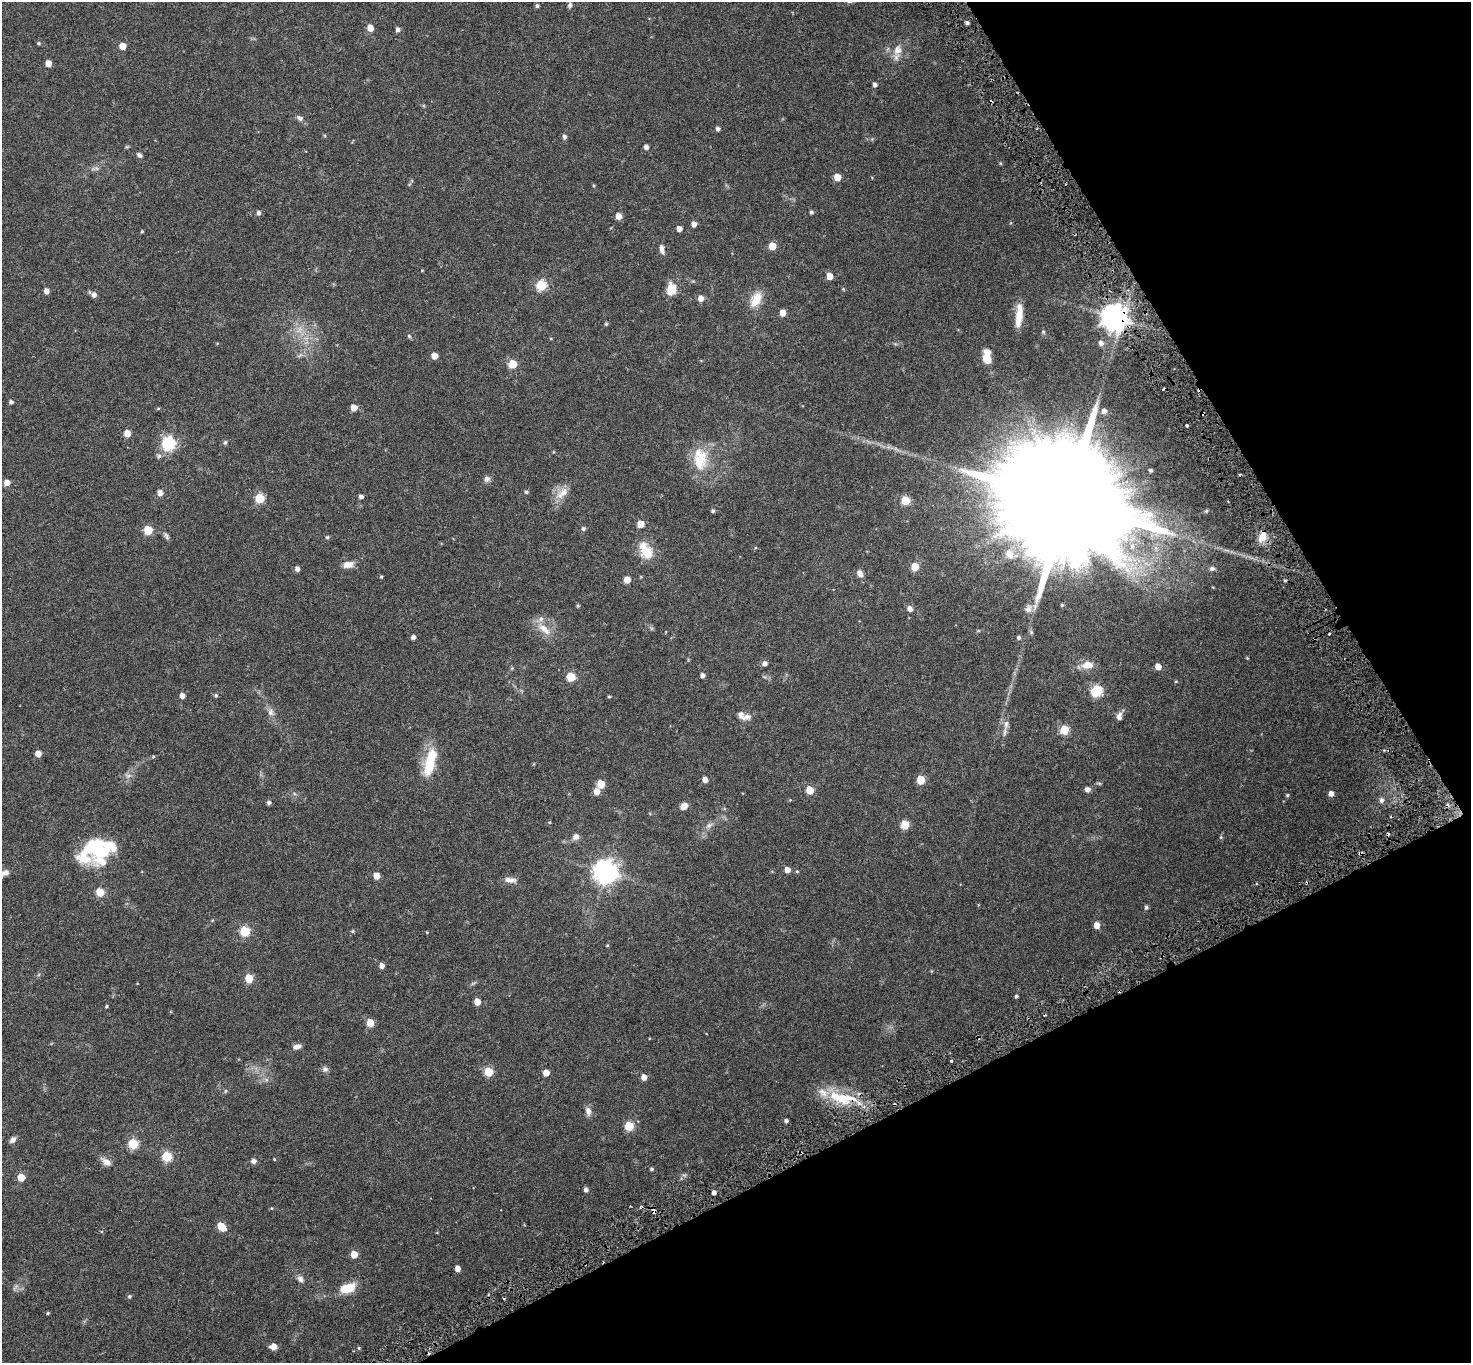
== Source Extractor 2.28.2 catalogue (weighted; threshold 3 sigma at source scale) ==
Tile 12 of 4 x 4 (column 4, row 3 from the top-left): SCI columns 4418-5886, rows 1567-2927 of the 5898 x 5792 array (HDU 1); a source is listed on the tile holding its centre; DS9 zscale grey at full resolution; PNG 1473 x 1365 px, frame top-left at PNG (2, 2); no overlay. Shown black and unused: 25% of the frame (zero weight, under 3 of 6 exposures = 1% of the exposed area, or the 3 px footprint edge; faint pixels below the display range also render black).
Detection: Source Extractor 2.28.2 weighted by HDU 2 'WHT'; one run over the whole footprint, this tile lists its part. Background 0.024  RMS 0.003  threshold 0.0121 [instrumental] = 3 sigma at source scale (4.09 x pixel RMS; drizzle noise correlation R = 1.36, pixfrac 0.8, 0.0396/0.0396 arcsec/px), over >= 5 px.
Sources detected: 207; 1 too faint to see at this stretch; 1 inside a brighter object's white glare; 12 cosmic-ray / hot-pixel residue — not listed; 9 inside a brighter listed object's ellipse — not listed separately; the other 184 listed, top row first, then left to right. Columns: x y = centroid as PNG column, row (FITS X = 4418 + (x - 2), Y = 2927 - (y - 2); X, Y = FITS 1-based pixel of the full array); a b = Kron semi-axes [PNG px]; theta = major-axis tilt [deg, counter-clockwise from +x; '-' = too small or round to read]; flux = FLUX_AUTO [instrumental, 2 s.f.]
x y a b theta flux
570 5 10 5 79 0.66
537 6 4 4 - 0.46
967 23 4 3 - 0.6
370 28 5 5 - 2.5
398 29 5 5 - 0.83
39 43 5 4 - 0.34
123 46 5 5 - 3.4
898 50 17 13 64 2.9
48 63 5 4 - 2.8
875 85 5 4 - 0.85
300 118 9 7 -30 0.82
718 129 5 5 - 0.71
564 137 6 5 - 0.58
872 139 5 5 - 0.27
646 147 5 4 - 0.96
139 155 7 6 - 0.57
1000 163 5 4 - 0.24
96 168 9 6 -9 0.71
837 177 5 5 - 4
594 185 5 3 - 0.26
811 212 4 4 - 0.5
258 213 5 5 - 0.75
618 216 5 5 - 2.4
694 224 5 5 - 1.5
679 229 4 4 - 1.7
142 231 4 3 - 0.27
772 246 5 5 - 5.4
662 249 11 5 -77 1.2
422 270 4 3 - 0.17
829 276 5 4 - 3.5
541 285 6 5 - 16
671 289 15 11 79 3.6
46 291 5 4 - 1.2
94 295 6 5 - 1.1
701 298 6 5 - 1.6
756 299 21 12 60 4.2
783 313 5 5 - 2.3
1019 315 28 7 85 4.5
1114 317 8 8 - 290
606 324 5 4 - 0.33
1043 332 6 5 - 0.34
409 336 5 5 - 0.33
1101 343 6 5 - 1.2
300 355 10 5 35 0.67
434 356 5 5 - 2.6
987 359 8 7 - 3.7
513 364 5 5 - 7.3
11 402 5 4 - 0.54
158 408 5 3 - 0.25
354 408 5 5 - 3.1
1104 411 5 5 - 1.3
1187 425 4 3 - 0.37
127 433 5 5 - 2.8
168 443 6 6 - 40
225 443 6 4 88 0.42
896 449 10 4 -33 0.73
159 456 7 6 - 0.59
700 462 28 23 90 7.5
1150 470 4 4 - 0.52
487 479 8 7 - 0.86
7 483 5 5 - 2
526 492 5 5 - 0.37
160 493 5 5 - 1.4
562 493 23 11 40 3.1
361 497 5 4 - 0.76
260 498 5 5 - 11
905 500 5 5 - 8.4
1066 502 45 27 23 15000
713 511 5 4 - 0.43
1206 511 5 4 - 0.31
641 524 5 5 - 3.9
583 529 5 5 - 0.5
148 530 5 5 - 9.3
166 536 10 6 -58 0.68
1262 536 13 8 71 2.8
327 537 5 5 - 0.32
646 551 19 12 -65 6.2
1010 554 13 10 -67 1.9
348 565 12 7 9 2.2
915 567 5 5 - 6.5
297 569 5 4 - 0.95
1212 569 8 6 14 0.66
860 573 9 7 -56 1.2
381 577 5 4 - 0.27
641 577 4 4 - 0.2
627 580 5 5 - 3.1
1285 580 4 2 - 0.27
578 605 5 4 - 0.31
1062 605 4 3 - 0.3
910 609 7 7 - 1.1
1028 609 11 10 - 1.4
544 629 24 9 -40 3.4
978 631 6 3 18 0.26
413 637 4 4 - 1
1019 637 4 4 - 0.57
1247 658 4 3 - 0.21
765 663 5 5 - 0.99
1087 665 14 10 6 2.9
1158 666 5 4 - 2.7
702 675 5 4 - 0.86
571 677 5 5 - 9.2
1176 681 5 3 - 0.2
1097 691 6 6 - 23
216 695 5 5 - 0.4
182 696 5 4 - 1.3
609 697 4 3 - 0.3
271 712 13 9 -71 1.4
741 715 15 8 -44 1.4
1119 716 12 6 67 1.3
1006 724 18 6 82 1.5
1064 730 5 5 - 9.9
38 754 5 5 - 2.1
153 757 5 4 - 0.27
429 764 33 13 84 7.8
128 776 10 7 -9 1
705 779 5 4 - 1.5
921 780 5 5 - 8.1
601 784 5 5 - 6.1
1087 789 7 6 - 0.88
810 790 5 5 - 6.2
596 791 6 5 - 2.2
1331 793 5 4 - 1.5
1287 795 5 4 - 0.3
1381 800 7 6 - 0.89
269 803 5 4 - 0.66
684 806 8 7 - 1.6
549 822 5 4 - 0.28
709 825 13 6 29 1.2
905 825 5 5 - 8.5
576 837 8 7 - 1.2
1221 837 5 5 - 0.31
96 848 30 25 -2 15
1360 853 6 4 2 0.35
787 870 5 5 - 1.7
797 871 4 4 - 0.25
605 872 8 8 - 200
5 873 15 8 20 1.5
376 876 5 5 - 2.7
510 880 17 7 -7 1.5
100 892 5 5 - 7
1146 907 5 4 - 0.56
1097 925 5 5 - 2.5
245 931 6 5 - 16
353 931 5 4 - 0.33
607 946 4 3 - 0.19
382 966 5 5 - 1.3
249 978 5 5 - 7.8
473 983 10 4 27 0.45
1016 996 4 3 - 0.47
477 1002 5 5 - 2.9
106 1006 4 3 - 0.32
370 1023 5 5 - 4.4
297 1046 10 6 21 1.1
325 1069 9 8 - 0.76
488 1072 5 5 - 9.9
546 1073 5 5 - 2.7
644 1077 5 5 - 1.9
266 1079 7 4 -20 0.5
225 1091 6 4 88 0.29
844 1098 44 17 -10 10
588 1111 11 7 -78 1.3
786 1120 4 3 - 0.6
629 1126 5 5 - 11
13 1140 8 6 47 0.96
133 1144 6 5 - 14
167 1156 6 5 - 14
274 1159 3 3 - 0.2
253 1161 6 5 - 0.95
106 1162 16 8 -32 1.6
652 1169 4 4 - 0.4
21 1177 5 5 - 5.1
586 1190 5 4 - 0.82
714 1192 4 4 - 1.1
271 1208 4 4 - 0.23
654 1211 6 4 -64 1.3
221 1226 7 5 -44 6.2
354 1254 5 5 - 4
457 1268 5 4 - 1.7
300 1279 10 7 -53 1.1
347 1288 17 9 20 5.5
129 1296 5 5 - 0.4
48 1313 4 4 - 0.28
273 1346 6 5 - 2.1
359 1348 5 3 - 0.28
Overlapping masked pixels (flux is a lower limit): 5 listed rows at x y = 1114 317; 1262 536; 1360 853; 844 1098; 654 1211
Isophote crosses this tile's border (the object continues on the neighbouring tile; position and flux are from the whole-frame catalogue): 2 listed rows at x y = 570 5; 5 873
Unlisted compact peaks at least as high as the median listed source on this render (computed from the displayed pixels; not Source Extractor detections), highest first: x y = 951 1061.